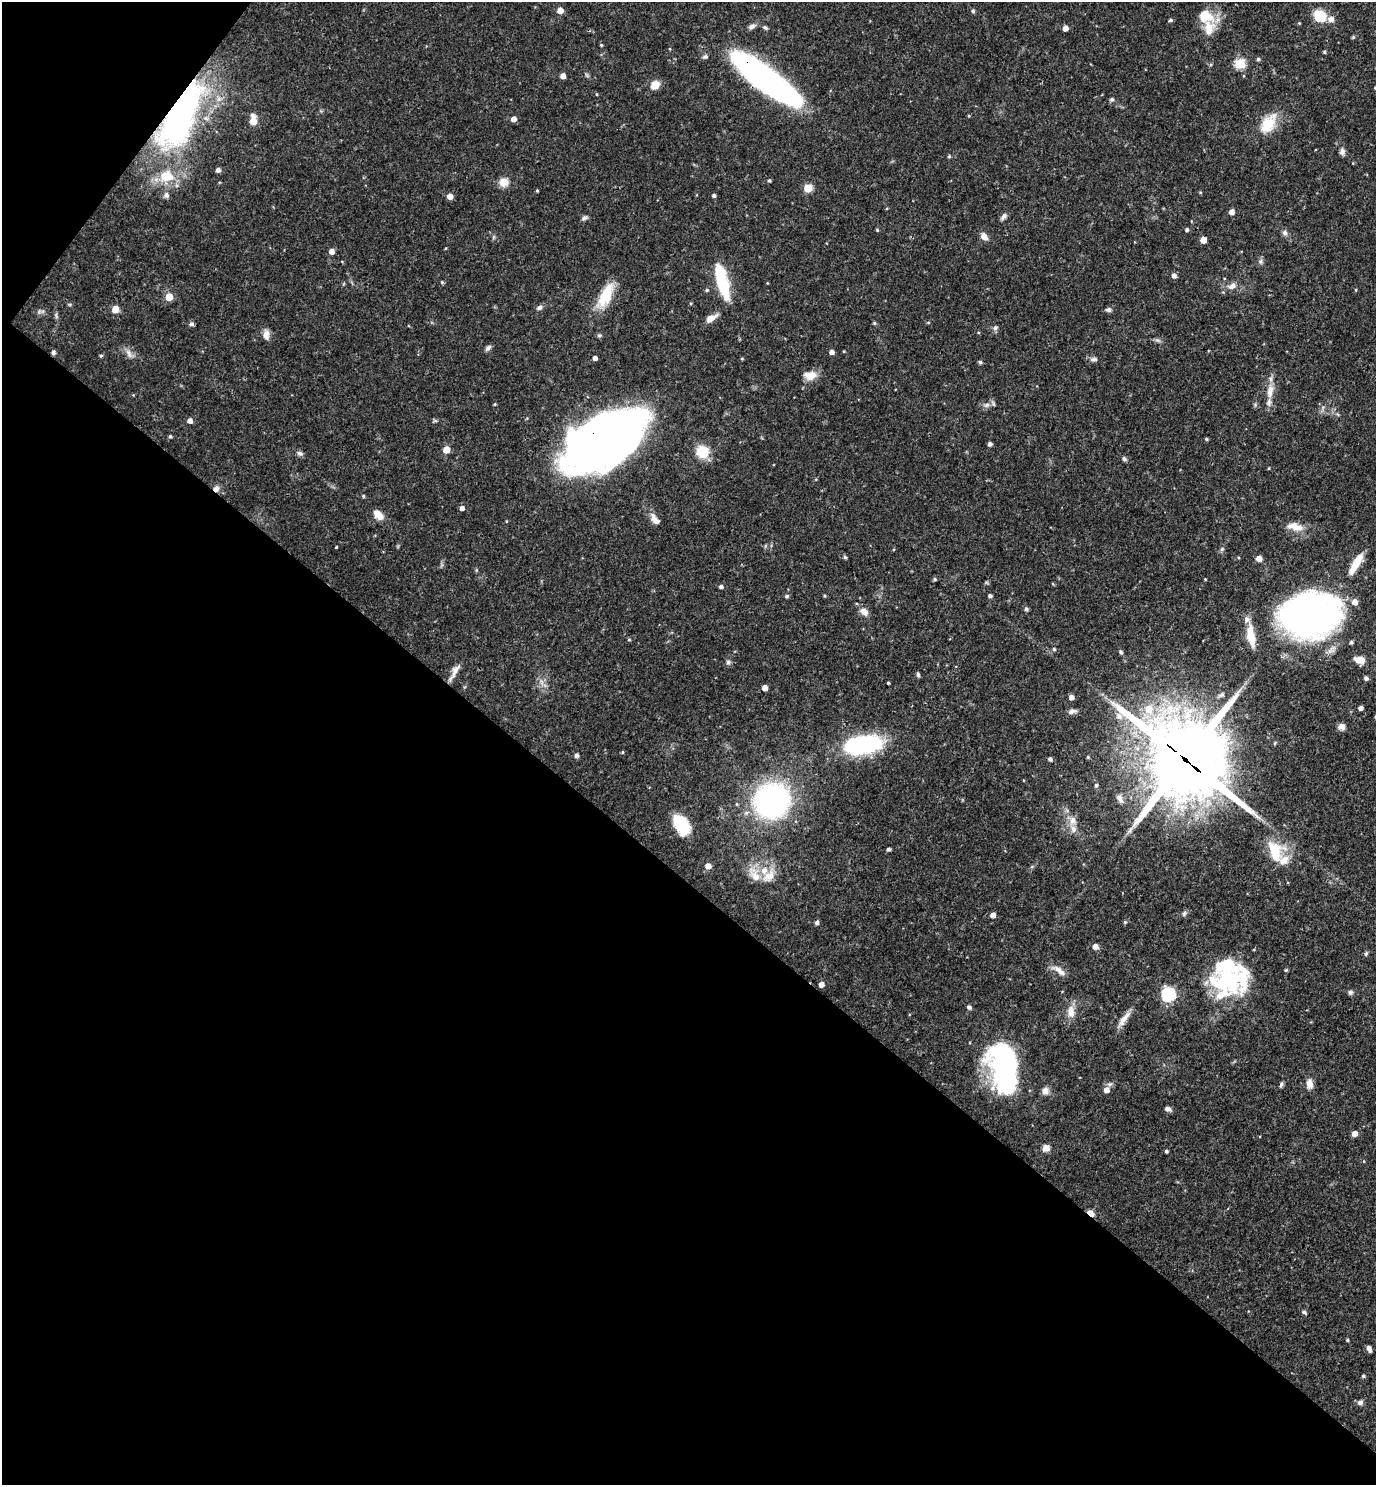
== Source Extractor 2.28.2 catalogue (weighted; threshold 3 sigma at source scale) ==
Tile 9 of 4 x 4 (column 1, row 3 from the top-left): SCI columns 149-1522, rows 1484-2966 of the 5936 x 5932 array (HDU 1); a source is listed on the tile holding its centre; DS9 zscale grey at full resolution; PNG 1378 x 1487 px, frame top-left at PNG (2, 2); no overlay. Shown black and unused: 43% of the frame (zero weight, under 3 of 4 exposures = <1% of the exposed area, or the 3 px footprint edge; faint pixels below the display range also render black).
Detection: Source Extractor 2.28.2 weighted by HDU 2 'WHT'; one run over the whole footprint, this tile lists its part. Background 0.0538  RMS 0.0032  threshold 0.0146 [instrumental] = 3 sigma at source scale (4.5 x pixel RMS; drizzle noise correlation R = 1.50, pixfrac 1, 0.05/0.05 arcsec/px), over >= 5 px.
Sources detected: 181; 4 inside a brighter object's white glare — not listed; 13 inside a brighter listed object's ellipse — not listed separately; the other 164 listed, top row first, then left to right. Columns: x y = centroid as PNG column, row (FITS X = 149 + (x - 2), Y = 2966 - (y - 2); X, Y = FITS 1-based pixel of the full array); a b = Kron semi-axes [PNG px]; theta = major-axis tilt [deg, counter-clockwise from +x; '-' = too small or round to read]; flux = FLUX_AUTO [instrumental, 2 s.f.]
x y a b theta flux
560 10 5 5 - 3.4
973 11 5 4 - 0.64
1319 15 12 9 -50 10
1206 16 22 17 -16 7.4
1331 19 7 7 - 1.8
1170 20 6 4 21 0.46
751 26 9 6 26 1.3
765 27 7 5 -36 0.65
1065 28 4 4 - 2.3
601 45 4 3 - 0.36
1324 52 4 4 - 0.4
705 56 7 5 27 0.75
1258 59 4 4 - 0.59
1240 64 5 5 - 20
1211 65 5 4 - 0.43
563 76 4 4 - 2.3
765 78 76 18 -37 120
655 85 11 9 40 3.3
1375 88 5 4 - 0.44
596 94 4 3 - 0.27
1112 99 5 5 - 0.67
180 115 62 24 65 120
514 119 5 5 - 2.1
253 121 11 8 66 2.4
1268 124 28 16 57 8.2
1342 151 8 6 -84 1.2
949 156 5 4 - 0.44
218 170 5 4 - 1.2
168 177 20 15 64 6.8
769 180 4 4 - 0.44
504 182 12 11 - 2.9
808 188 5 5 - 11
537 191 3 3 - 0.32
714 195 4 4 - 0.76
450 196 6 5 - 1.9
1232 212 4 4 - 2.2
1003 217 10 5 56 1.1
584 218 9 5 17 0.76
877 230 5 3 - 0.32
1187 230 4 4 - 0.64
1285 233 8 7 - 0.99
984 236 7 6 - 2.6
1203 240 5 5 - 4.1
331 251 5 4 - 2.4
1261 261 7 4 71 0.68
1174 276 5 5 - 1.3
720 281 34 11 -67 17
442 282 4 4 - 0.41
1232 286 12 8 27 1.9
707 290 5 4 - 0.47
606 295 34 13 65 9.9
169 297 5 5 - 5.9
539 308 7 6 - 1
115 309 7 6 - 3.7
1108 310 8 6 2 0.89
711 318 14 7 31 2.5
874 323 4 4 - 0.36
191 324 6 5 - 0.89
995 328 7 6 - 0.85
266 334 14 7 -87 2
599 335 6 5 - 0.54
488 348 9 5 45 0.92
53 352 5 4 - 0.93
831 352 5 4 - 1.3
129 353 14 6 -63 1.6
101 356 5 4 - 0.44
595 358 4 4 - 1.4
1093 359 10 6 6 1
980 362 5 5 - 0.5
810 375 16 10 -3 3.6
1270 391 21 9 82 4
986 405 8 6 30 1.3
190 421 5 5 - 1.7
170 436 4 4 - 0.53
606 437 75 38 38 250
1206 439 4 4 - 0.43
990 444 4 4 - 0.93
446 449 5 5 - 5.4
703 452 10 9 - 11
300 453 9 6 -20 0.95
1124 459 7 5 -45 0.69
1269 468 4 3 - 0.26
216 489 8 8 - 1.6
363 496 4 4 - 0.45
462 508 4 4 - 1.6
378 515 13 8 -46 3.3
655 519 18 8 -53 2.3
506 521 4 3 - 0.23
1298 528 28 9 -7 4.2
336 547 3 2 - 0.3
1222 549 6 5 - 0.56
845 557 5 4 - 0.5
1259 558 5 4 - 3.4
1356 563 30 8 60 6.3
935 579 5 4 - 0.47
721 587 4 4 - 0.9
787 596 5 5 - 0.49
990 596 4 4 - 0.75
1026 609 6 5 - 0.61
864 612 11 7 -36 2.3
1307 618 58 41 15 150
1251 636 29 9 -81 6.2
629 640 5 3 - 0.32
1351 642 4 4 - 0.63
1054 649 5 4 - 0.55
1121 652 6 4 -53 0.6
1359 660 14 8 -14 2.9
728 662 6 6 - 0.71
454 672 25 6 60 2.5
918 675 6 4 -79 0.62
1366 678 6 5 - 0.76
888 683 3 2 - 0.36
765 688 4 4 - 2.6
1071 697 4 4 - 1.7
1361 708 4 4 - 1.3
1149 709 10 9 - 5.5
1072 711 11 6 12 1.3
1342 727 8 7 - 1.8
863 745 46 21 10 33
622 752 5 3 - 0.3
576 755 5 5 - 1.1
1088 757 4 4 - 0.37
1050 759 4 4 - 0.9
1186 759 32 28 -46 2700
1096 785 4 4 - 0.66
1119 798 11 7 -58 1.5
772 801 21 20 - 110
1073 820 12 9 -85 2.5
681 825 20 11 -58 14
888 849 4 3 - 0.65
1275 851 30 19 -73 12
708 866 5 5 - 2.7
755 875 24 11 -61 4.8
769 876 21 12 46 4.6
1184 913 7 6 - 0.77
993 915 4 4 - 2.3
1125 922 4 4 - 0.49
817 923 5 4 - 0.92
1095 946 5 5 - 2.2
1366 954 6 4 63 0.54
1226 966 82 26 70 24
1059 970 21 7 -36 2.6
1286 970 5 4 - 0.35
821 984 5 4 - 2.1
1350 992 7 6 - 0.74
1168 995 6 6 - 48
969 1007 6 5 - 0.72
1071 1012 18 9 -86 3.3
1124 1019 23 7 52 3
1007 1064 43 25 -69 65
1281 1084 8 4 69 0.67
1309 1084 10 7 -87 2.7
1106 1090 6 6 - 1.9
1045 1091 8 8 - 1.9
1168 1109 8 6 -8 0.92
1355 1133 5 5 - 2.5
1046 1148 8 8 - 1.8
1166 1151 4 4 - 0.65
1090 1213 6 4 -44 8.9
1304 1312 5 5 - 0.73
1347 1340 4 3 - 0.44
1369 1349 7 4 -61 1.6
1363 1376 5 4 - 0.52
1360 1403 8 6 13 1.1
Overlapping masked pixels (flux is a lower limit): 7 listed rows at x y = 765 78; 180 115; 606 437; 216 489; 1307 618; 1186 759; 1090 1213
Isophote crosses this tile's border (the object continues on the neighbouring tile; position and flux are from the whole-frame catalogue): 2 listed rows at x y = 1375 88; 1307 618